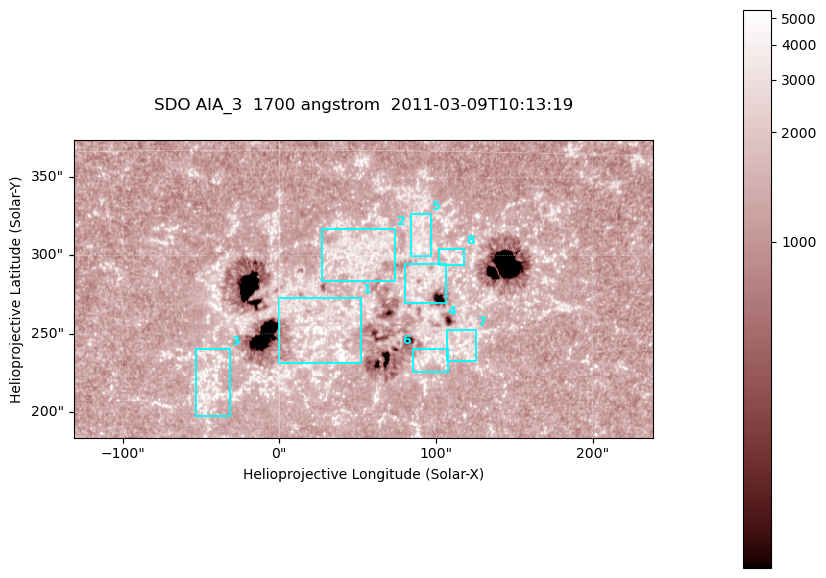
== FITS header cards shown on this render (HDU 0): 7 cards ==
TELESCOP= 'SDO     '           /
INSTRUME= 'AIA_3   '           /
WAVELNTH=                 1700 /
WAVEUNIT= 'angstrom'           /
DATE-OBS= '2011-03-09T10:13:19.712' /
CTYPE1  = 'HPLN-TAN'           /
CTYPE2  = 'HPLT-TAN'           /

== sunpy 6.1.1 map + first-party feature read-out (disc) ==
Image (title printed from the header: SDO AIA_3  1700 angstrom  2011-03-09T10:13:19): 603 x 310 px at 0.613 arcsec/px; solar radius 966 arcsec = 1577 px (partial field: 2.4% of the solar disc is inside the frame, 100% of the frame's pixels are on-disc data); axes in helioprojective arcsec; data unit not stated in the header (colour bar unlabelled)
Pointing: header CRPIX1/2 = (2053.97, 2042.58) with CRVAL1/2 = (0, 0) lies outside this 603 x 310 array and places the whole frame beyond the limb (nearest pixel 1.43 R_sun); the SolarSoft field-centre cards XCEN/YCEN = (53.53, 278.6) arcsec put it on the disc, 1825 arcsec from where CRPIX/CRVAL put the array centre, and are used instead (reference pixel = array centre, CRVAL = XCEN/YCEN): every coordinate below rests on XCEN/YCEN
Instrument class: DISC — disc imager (sunpy class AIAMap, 1700 A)
Bright regions (active regions / flare kernels): reference = the on-disc median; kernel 5 px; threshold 5 sigma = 1577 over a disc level ~1287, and >= 1.15x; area >= 186 px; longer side >= 4 px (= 2.5 arcsec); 8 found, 8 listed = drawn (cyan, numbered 1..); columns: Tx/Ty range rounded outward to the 2 arcsec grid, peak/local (2 s.f.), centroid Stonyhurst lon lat
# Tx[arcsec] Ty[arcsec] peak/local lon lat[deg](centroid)
1 0..52 230..274 4.8 +2 +8
2 26..74 282..318 3.2 +3 +11
3 -54..-30 198..240 3.7 -3 +6
4 80..108 268..296 3.3 +6 +10
5 84..98 298..328 4.3 +5 +12
6 84..108 226..242 3.4 +6 +7
7 106..126 232..254 3 +7 +7
8 100..118 294..306 3.7 +7 +11